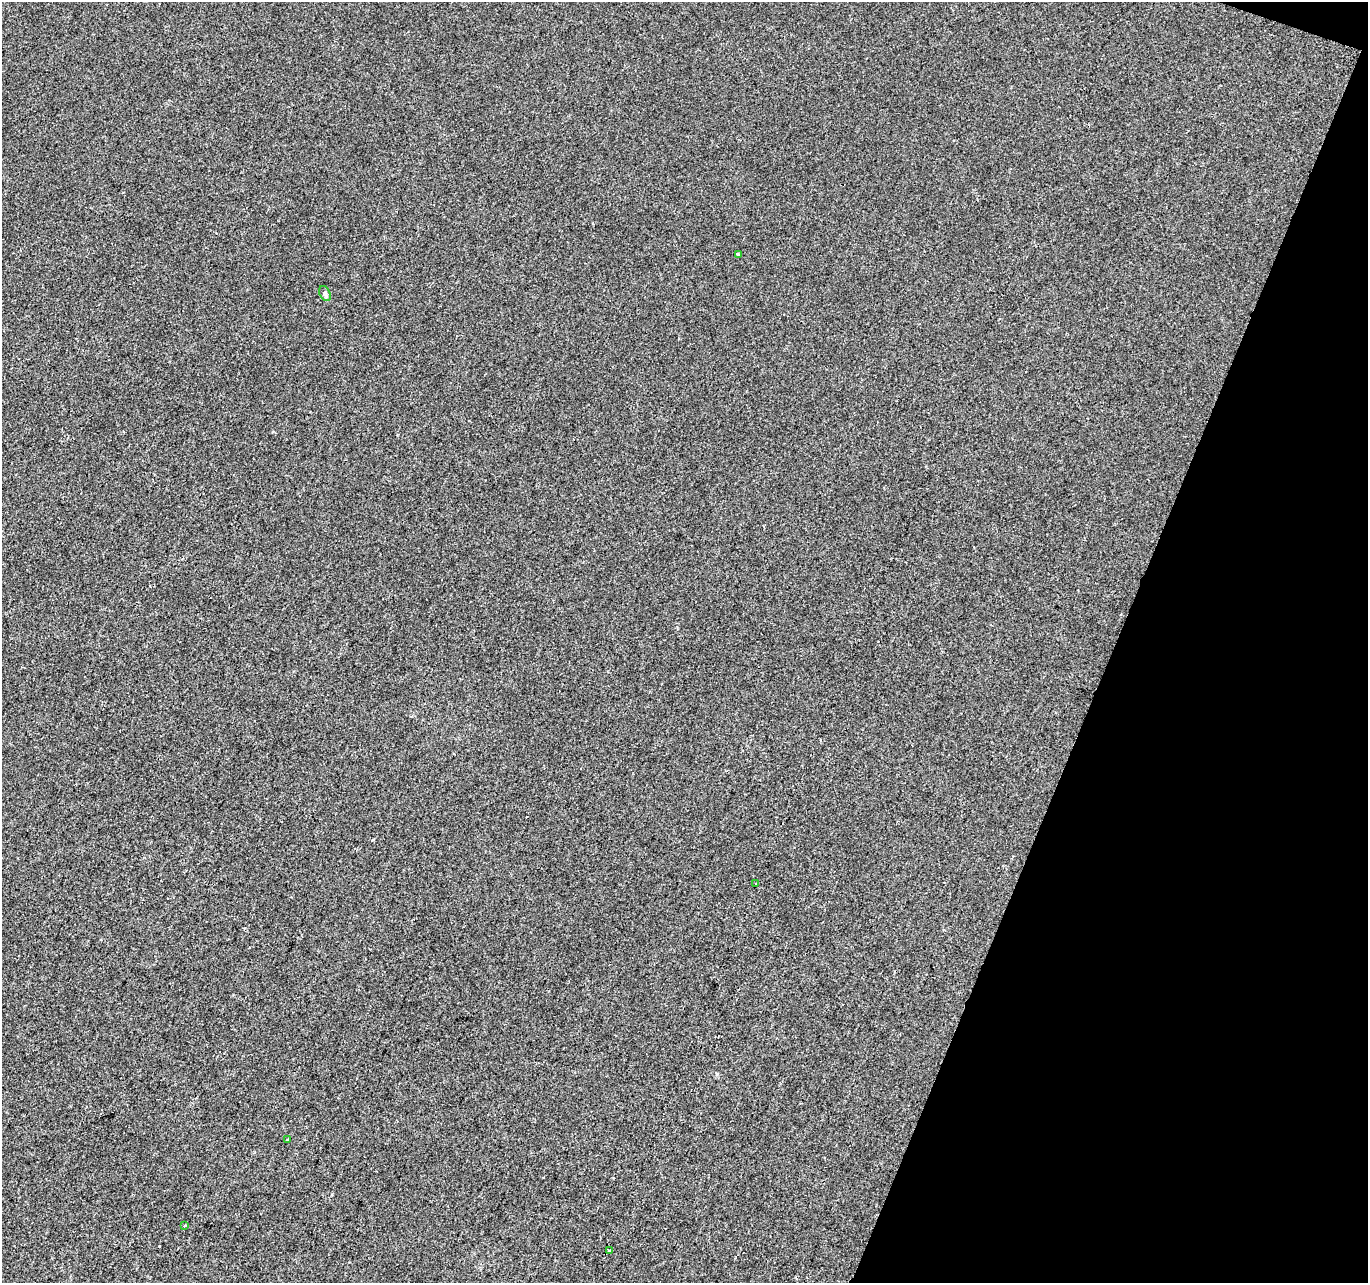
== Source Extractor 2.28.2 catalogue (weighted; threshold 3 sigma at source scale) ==
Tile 8 of 4 x 4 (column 4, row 2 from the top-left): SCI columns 4105-5470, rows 2840-4120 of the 5470 x 5615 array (HDU 1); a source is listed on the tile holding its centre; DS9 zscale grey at full resolution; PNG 1370 x 1285 px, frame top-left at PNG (2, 2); each listed source drawn as its Kron ellipse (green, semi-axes under 4 px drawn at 4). Shown black and unused: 19% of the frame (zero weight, under 2 of 3 exposures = <1% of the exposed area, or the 3 px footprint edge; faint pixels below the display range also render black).
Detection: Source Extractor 2.28.2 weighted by HDU 2 'WHT'; one run over the whole footprint, this tile lists its part. Background 1.71e-04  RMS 0.0042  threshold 0.0189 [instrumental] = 3 sigma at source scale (4.5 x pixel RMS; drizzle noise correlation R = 1.50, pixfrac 1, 0.0396/0.0396 arcsec/px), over >= 5 px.
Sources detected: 6; all 6 listed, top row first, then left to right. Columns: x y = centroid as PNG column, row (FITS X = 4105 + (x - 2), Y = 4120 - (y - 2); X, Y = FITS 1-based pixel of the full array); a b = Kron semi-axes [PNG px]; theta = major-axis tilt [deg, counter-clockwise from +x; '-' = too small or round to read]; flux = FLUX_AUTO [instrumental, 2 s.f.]
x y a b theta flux
738 254 4 3 - 0.5
325 294 8 5 -64 0.95
756 884 3 3 - 1.4
288 1139 2 2 - 0.42
185 1226 3 3 - 1
609 1250 3 3 - 1.7